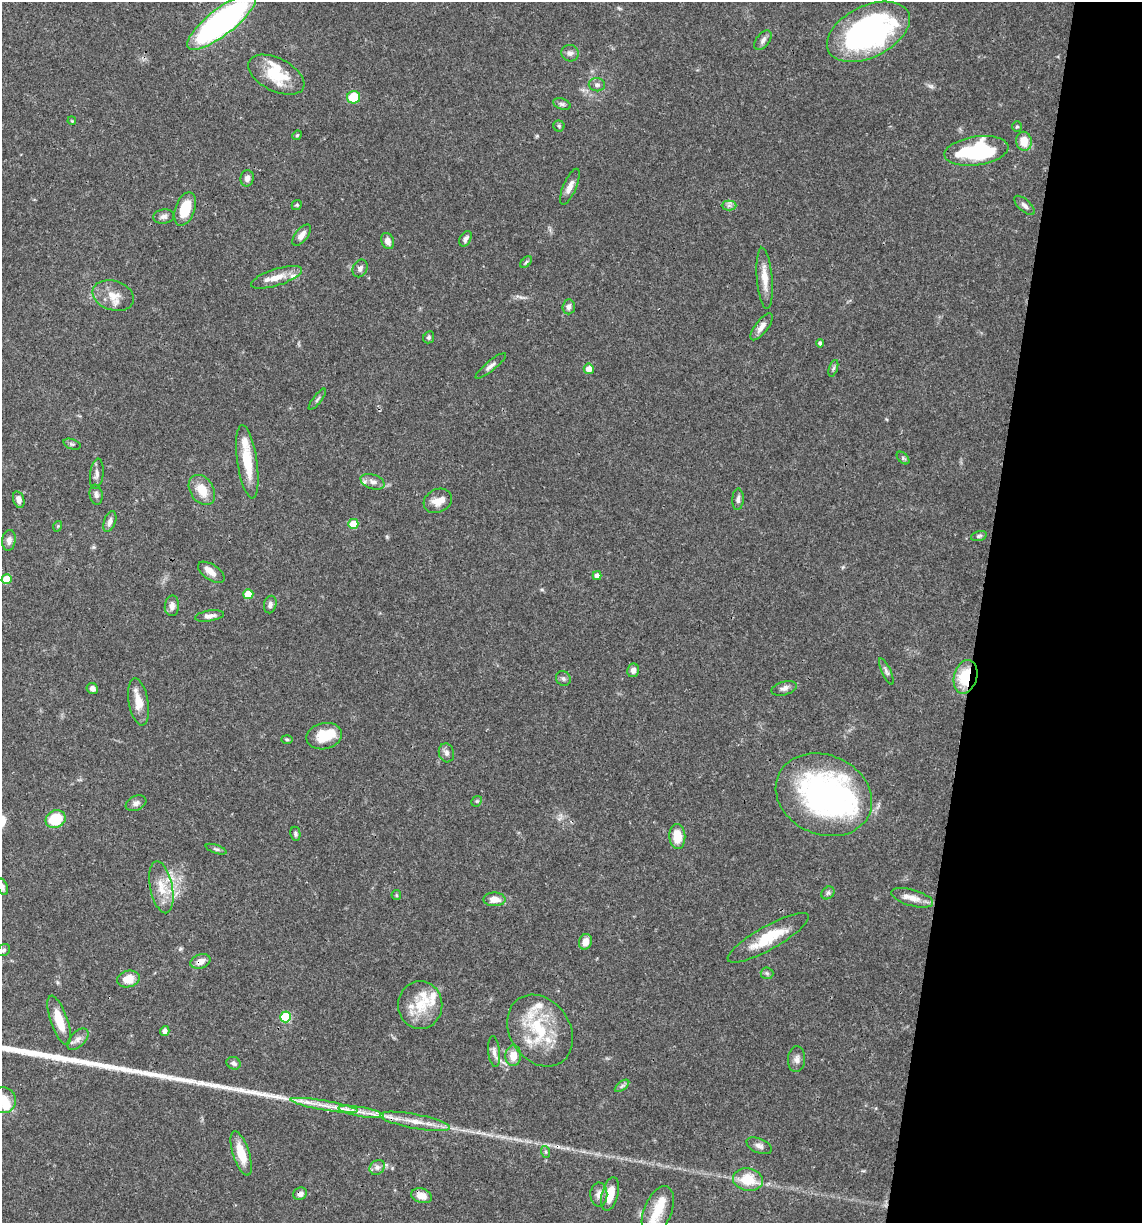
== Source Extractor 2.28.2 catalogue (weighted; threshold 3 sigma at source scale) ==
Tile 8 of 4 x 4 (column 4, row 2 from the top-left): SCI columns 3656-4795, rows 2446-3666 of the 4913 x 4894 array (HDU 1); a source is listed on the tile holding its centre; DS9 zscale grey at full resolution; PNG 1144 x 1225 px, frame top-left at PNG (2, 2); each listed source drawn as its Kron ellipse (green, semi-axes under 4 px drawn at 4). Shown black and unused: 14% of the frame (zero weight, under 3 of 4 exposures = <1% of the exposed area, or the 3 px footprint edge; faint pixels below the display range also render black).
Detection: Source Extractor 2.28.2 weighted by HDU 2 'WHT'; one run over the whole footprint, this tile lists its part. Background 0.048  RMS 0.0028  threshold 0.0127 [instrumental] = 3 sigma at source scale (4.5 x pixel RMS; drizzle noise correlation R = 1.50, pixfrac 1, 0.05/0.05 arcsec/px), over >= 5 px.
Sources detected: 130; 5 inside a brighter object's white glare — neither listed nor drawn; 12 inside a brighter listed object's ellipse — not listed separately; the other 113 listed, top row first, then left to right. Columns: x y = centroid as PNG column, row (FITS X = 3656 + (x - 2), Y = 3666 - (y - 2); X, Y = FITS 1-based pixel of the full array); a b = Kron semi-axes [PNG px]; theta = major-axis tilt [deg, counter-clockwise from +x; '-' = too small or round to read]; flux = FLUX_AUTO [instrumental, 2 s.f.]
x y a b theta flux
221 22 42 13 38 90
868 32 44 25 26 68
763 40 11 6 52 1.1
570 53 9 8 - 1.1
276 75 30 16 -27 11
597 85 8 6 -8 0.89
354 97 6 6 - 8
562 104 9 5 -20 0.71
72 121 4 3 - 0.24
559 126 5 5 - 0.47
1017 127 5 5 - 0.38
297 135 5 4 - 0.33
1024 141 9 8 - 4.4
976 151 32 14 8 28
247 178 8 6 78 1.1
570 187 19 6 67 2.1
297 205 5 4 - 0.41
729 205 7 5 0 0.76
1024 205 13 6 -42 1.1
185 209 17 9 70 7.2
164 217 10 7 7 1.1
302 235 12 6 52 1.6
465 239 8 5 60 1
388 241 8 6 -68 1.7
526 262 7 4 46 0.46
360 268 9 7 66 1.1
276 277 26 8 18 3.8
765 278 30 8 -85 4
113 296 21 14 -18 4.3
569 307 7 6 - 1.1
761 327 16 6 53 2.1
429 337 6 5 - 0.6
820 343 4 4 - 0.78
491 366 19 5 39 1.3
833 368 9 4 71 0.53
589 369 5 5 - 2.3
317 399 13 3 52 0.65
72 444 9 5 -19 0.56
903 458 7 4 -46 0.5
247 462 37 10 -82 8.9
97 474 15 6 84 1.2
373 482 12 7 -19 1.5
202 490 16 11 -57 5
96 495 10 6 -80 1
738 499 11 5 86 1.1
19 500 8 5 -74 1.4
438 501 14 11 27 2.8
110 522 11 6 71 1.3
353 524 5 5 - 5.5
58 526 5 3 - 0.27
979 536 8 4 16 0.56
9 540 10 6 83 1.3
211 572 15 7 -35 2.1
597 576 4 4 - 1.5
7 579 5 5 - 6
248 594 5 5 - 6
270 604 9 6 76 0.95
172 606 10 7 86 1.3
209 616 14 5 9 1.6
633 670 7 6 - 1.2
886 671 14 4 -65 0.87
965 677 17 11 74 11
563 678 8 7 - 0.83
92 688 6 5 - 1.1
784 688 13 6 16 1.2
138 702 24 10 -80 4.1
324 736 18 13 12 6.8
287 739 6 4 -2 0.33
446 753 9 7 -75 1
824 795 49 39 -23 76
477 801 6 4 43 0.41
136 803 11 7 23 1.1
56 819 10 8 23 10
295 834 7 5 -79 0.63
677 836 12 8 -87 5.3
216 849 11 4 -19 0.57
2 887 9 5 -68 0.83
161 887 26 11 -78 5.4
828 893 7 5 42 0.61
396 895 5 4 - 0.34
912 898 22 8 -16 2.9
494 899 11 7 -1 2.9
768 938 46 11 29 10
585 942 8 6 72 2.4
4 950 7 5 33 0.59
200 961 10 7 20 2.2
767 973 6 6 - 0.58
128 979 11 8 14 4.5
420 1005 24 22 -90 8.7
285 1017 5 5 - 13
59 1020 26 8 -71 5.7
165 1031 5 4 - 1
540 1031 38 30 -56 17
78 1039 13 7 46 1.5
494 1052 15 5 -84 1.4
513 1056 10 8 86 3.6
797 1059 13 8 85 1.4
234 1063 7 6 - 0.84
622 1086 8 4 37 0.69
2 1100 14 13 - 4.7
324 1105 34 5 -10 4.3
361 1112 23 5 -10 2.8
415 1121 35 7 -11 5.1
759 1146 13 7 -23 1.2
546 1152 6 4 -72 0.41
241 1153 23 8 -72 6.1
377 1167 8 6 43 1.1
748 1179 15 11 -10 7.4
300 1194 7 6 - 1.4
610 1194 17 8 76 5.2
599 1195 12 8 -89 1.7
422 1196 10 7 -17 2.6
658 1211 26 13 68 6.9
Overlapping masked pixels (flux is a lower limit): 4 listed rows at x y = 965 677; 200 961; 415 1121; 300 1194
Isophote crosses this tile's border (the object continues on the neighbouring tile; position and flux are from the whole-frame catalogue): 3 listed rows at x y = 221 22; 2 887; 2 1100